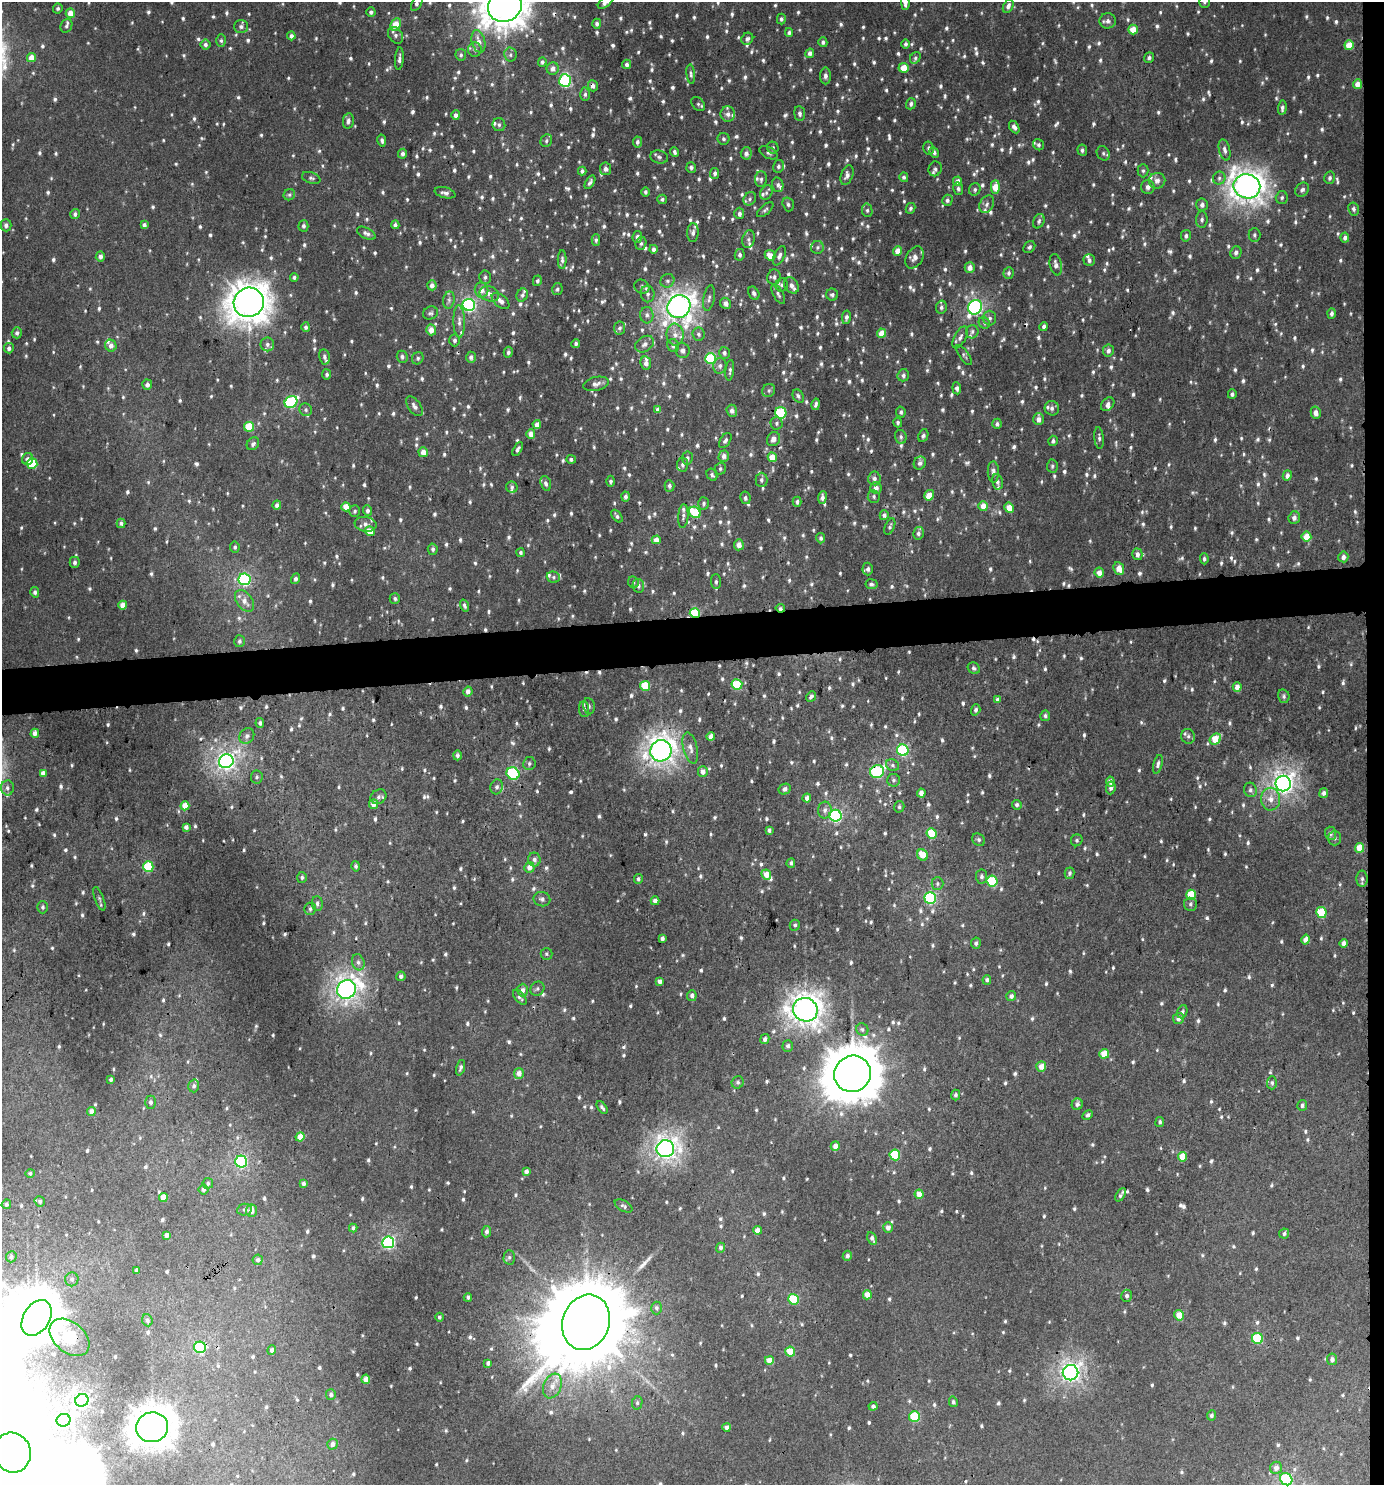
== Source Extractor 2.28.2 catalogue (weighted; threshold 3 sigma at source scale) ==
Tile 6 of 3 x 3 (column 3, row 2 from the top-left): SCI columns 2772-4153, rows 1488-2970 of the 4199 x 4457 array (HDU 1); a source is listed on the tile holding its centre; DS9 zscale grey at full resolution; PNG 1386 x 1487 px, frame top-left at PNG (2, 2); each listed source drawn as its Kron ellipse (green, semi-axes under 4 px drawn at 4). Shown black and unused: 4% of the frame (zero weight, under 3 of 4 exposures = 1% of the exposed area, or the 3 px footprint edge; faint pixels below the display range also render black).
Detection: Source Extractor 2.28.2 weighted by HDU 2 'WHT'; one run over the whole footprint, this tile lists its part. Background 0.00716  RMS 0.0042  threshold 0.0188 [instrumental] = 3 sigma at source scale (4.5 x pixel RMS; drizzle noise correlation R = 1.50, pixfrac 1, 0.0396/0.0396 arcsec/px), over >= 5 px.
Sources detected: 1729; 7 too faint to see at this stretch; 7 inside a brighter object's white glare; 8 cosmic-ray / hot-pixel residue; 1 long thin detection or spike segment (spike, bleed or trail) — neither listed nor drawn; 44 inside a brighter listed object's ellipse — not listed separately; of the other 1662, all 500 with FLUX_AUTO >= 0.921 (the completeness limit of this list) listed and drawn (1162 fainter detections not listed), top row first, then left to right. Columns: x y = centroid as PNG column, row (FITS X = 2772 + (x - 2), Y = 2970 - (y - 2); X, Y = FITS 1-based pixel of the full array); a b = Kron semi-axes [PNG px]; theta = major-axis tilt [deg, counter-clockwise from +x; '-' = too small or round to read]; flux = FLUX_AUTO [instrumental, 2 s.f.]
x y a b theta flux
1204 2 6 5 - 0.97
417 3 8 5 62 1.5
605 3 8 4 35 1.7
905 3 7 4 -89 2.1
505 6 17 15 29 900
1008 6 7 5 67 1.7
58 9 5 4 - 0.96
371 12 5 4 - 1.1
70 13 5 4 - 4.9
781 19 5 4 - 1.1
1108 21 8 7 - 1.8
597 24 5 4 - 1.4
396 25 6 5 - 10
66 26 7 5 66 1.1
241 26 7 6 - 1.3
1133 29 5 4 - 6.6
789 32 4 4 - 1.1
396 35 9 6 -55 1.4
291 36 4 4 - 1.8
747 39 6 5 - 1.3
221 41 6 5 - 0.92
478 41 11 6 -76 3.6
823 42 5 4 - 1.2
906 44 4 4 - 1.1
205 45 5 5 - 1.2
1349 45 5 4 - 8.4
475 50 7 7 - 1.4
810 53 5 4 - 2
461 55 6 5 - 0.96
510 55 7 6 - 1.1
31 57 4 4 - 5.1
915 58 6 5 - 0.93
1149 58 5 5 - 1.1
399 59 11 4 85 1.4
542 62 5 4 - 1
627 64 4 4 - 1.3
904 68 5 4 - 7.9
553 69 6 6 - 2.3
691 74 10 4 -84 1
825 76 8 5 89 1.7
565 81 6 6 - 58
1357 84 5 4 - 4
593 86 5 5 - 1.6
585 94 7 5 89 1
698 104 8 5 -48 0.97
911 104 6 5 - 1.2
1282 108 7 4 84 1.3
800 113 7 5 -84 1.3
728 114 7 7 - 2.1
456 115 5 4 - 2.1
348 121 8 5 80 1.6
499 125 6 6 - 1.1
1014 127 7 4 -58 1.7
723 139 6 6 - 1
382 140 6 4 -80 1.2
546 141 6 5 - 0.99
637 142 5 4 - 1.2
1039 145 6 5 - 0.95
773 148 6 5 - 0.95
929 148 6 5 - 1.1
1082 150 5 5 - 1.2
1225 150 11 5 -76 1.7
674 152 5 3 - 1
934 152 5 4 - 1.2
746 153 6 5 - 2
768 153 10 5 -27 1.1
1103 153 7 6 - 1
403 154 5 4 - 1.3
659 157 9 6 -17 1.3
778 166 6 5 - 1.1
691 167 5 5 - 1.1
605 169 6 5 - 1.4
935 169 7 6 - 1.4
582 171 4 4 - 1.2
1143 171 6 5 - 0.95
715 173 5 4 - 1.3
847 175 10 6 71 2
904 177 5 4 - 1.1
311 178 10 5 -18 1.1
1219 178 6 6 - 1.2
1330 178 6 5 - 1.1
761 179 8 6 89 1.1
958 181 5 4 - 3
1157 181 8 8 - 2.1
590 182 8 4 59 1.1
778 185 7 5 -76 1.2
1247 186 13 12 - 450
995 187 7 4 89 7.6
1148 187 7 6 - 1.6
958 189 6 5 - 1.3
975 189 6 5 - 1
1302 190 8 6 47 1.4
645 192 4 4 - 0.93
445 193 10 5 -14 1.6
766 193 7 6 - 1
289 195 6 5 - 0.95
1282 198 6 6 - 0.98
662 199 5 4 - 1.1
750 199 7 6 - 1.1
947 200 5 5 - 1.3
788 204 7 5 -73 1.1
987 204 9 6 60 1.5
1202 205 6 5 - 1.7
910 208 5 4 - 0.94
1354 209 6 5 - 1.3
765 210 10 4 41 1
867 210 7 5 -78 1
739 213 6 5 - 1.6
75 214 5 4 - 1.3
1202 220 8 6 85 1.3
1039 221 7 5 65 1.1
6 225 6 5 - 1.5
144 225 4 4 - 1.5
395 225 4 4 - 1.2
303 226 5 5 - 1.3
366 233 10 5 -27 1.7
693 233 9 5 85 1.5
1254 235 7 6 - 1.1
1186 236 6 5 - 1.2
637 237 6 4 82 1.7
1345 238 5 4 - 1.7
748 239 9 6 78 1.3
596 240 6 4 88 0.94
641 243 7 5 72 1
817 247 6 6 - 1.1
1029 247 6 5 - 0.97
653 249 4 4 - 1.8
898 251 5 4 - 4.2
1236 252 6 5 - 1.6
740 255 6 5 - 1.2
770 255 5 5 - 4.2
100 256 5 4 - 1.8
779 256 10 5 64 1.6
915 257 12 8 59 2.8
562 259 9 4 -89 1.2
1089 260 6 5 - 1.3
1056 265 11 6 -78 1.9
970 267 5 5 - 3.2
1009 273 6 5 - 1.1
294 277 4 4 - 1.1
485 277 7 6 - 1.1
774 277 8 7 - 1.5
537 281 5 4 - 1.1
667 281 7 6 - 1.2
432 285 5 4 - 2.4
782 285 6 6 - 1.1
791 285 9 6 -56 1.8
642 287 8 6 -29 1.4
557 289 6 5 - 0.97
481 290 7 7 - 3.3
754 293 7 5 -61 1.2
489 294 10 7 -22 2.5
648 294 8 7 - 1.5
778 294 11 5 -60 1.2
522 295 7 5 63 1.2
832 295 6 6 - 1
709 298 13 5 79 1.5
449 300 9 5 82 1.2
501 301 10 6 -40 2.2
249 302 15 14 - 750
726 303 6 5 - 2.3
469 305 6 6 - 89
679 307 12 11 - 340
941 307 6 5 - 1.1
975 307 7 6 - 93
430 313 8 6 27 1.1
1331 313 5 4 - 1.2
647 315 8 6 -88 1.6
846 317 7 4 80 1.4
990 318 7 6 - 1.6
459 321 16 5 -89 2.5
984 323 6 5 - 0.93
1044 326 4 4 - 1.3
306 327 5 4 - 1.2
619 328 6 5 - 1.3
431 330 5 5 - 4.3
972 332 6 6 - 1.1
17 333 5 5 - 1.2
881 333 4 4 - 5.7
699 334 7 6 - 1.3
675 335 11 8 -83 3.3
960 337 12 5 62 1.8
455 340 6 5 - 1.1
267 344 7 7 - 1.4
576 344 4 4 - 1
645 344 10 7 35 2.1
111 346 6 5 - 2.4
673 346 6 6 - 1.5
9 348 5 5 - 1.5
683 350 7 7 - 1.8
1108 351 6 5 - 1.7
508 352 5 4 - 1.2
724 353 6 5 - 1.2
964 355 12 4 -55 0.96
324 357 7 5 -78 1.2
402 357 6 5 - 1.4
471 357 5 5 - 1.6
418 358 6 5 - 1
711 358 5 5 - 40
646 363 7 5 -80 2
720 366 8 6 76 1.5
730 370 10 4 84 1.2
327 374 5 4 - 1
903 375 6 5 - 1.3
596 384 13 7 12 2.1
147 385 5 5 - 1.8
957 388 6 4 -84 1.3
769 390 7 6 - 1.1
1232 394 5 4 - 1.2
798 396 7 5 -62 1.1
291 402 7 5 38 44
816 404 6 3 78 1.2
1108 404 8 5 48 1.4
414 406 11 6 -54 1.9
1052 408 7 7 - 1.4
306 410 6 6 - 1.1
658 410 4 4 - 2.4
732 411 6 5 - 1.7
901 412 5 4 - 0.95
781 413 6 5 - 30
1316 413 6 5 - 2.8
1039 419 6 5 - 2.9
898 422 5 4 - 0.97
776 423 6 6 - 1
537 424 4 4 - 2.9
997 424 5 5 - 1.3
249 427 5 5 - 15
531 434 4 4 - 3.6
923 436 6 4 66 1
901 437 7 5 -70 1.1
1099 438 11 4 -86 1.2
773 439 7 6 - 2.3
725 440 8 5 55 1.3
1053 441 5 4 - 1.2
253 444 7 5 47 1.3
518 449 7 4 63 1
423 452 5 4 - 3.7
724 456 5 5 - 2.3
772 457 5 4 - 6.7
687 458 6 5 - 1.2
28 459 6 5 - 1.8
571 459 5 4 - 1
920 463 7 6 - 1.4
32 464 5 5 - 21
683 465 7 5 84 1.4
1052 466 6 5 - 0.93
720 469 6 5 - 0.93
993 472 10 5 -89 2.2
712 475 6 5 - 0.96
1287 475 5 4 - 2.2
874 478 7 6 - 1.7
761 480 7 6 - 1.2
611 481 5 4 - 1
997 482 7 5 -78 1.3
546 483 7 5 -71 1.3
669 486 6 5 - 1.1
512 487 6 5 - 1
876 488 6 5 - 2.3
929 495 6 4 57 5.8
874 496 6 6 - 1
626 497 5 4 - 1.2
745 498 6 5 - 1.3
822 498 6 4 82 1.5
797 502 5 4 - 1.1
704 503 6 5 - 0.97
277 505 4 4 - 1.7
983 506 5 5 - 5.1
346 507 4 4 - 6.8
1009 508 5 4 - 6.7
355 511 6 5 - 1
367 511 5 4 - 1.1
695 512 6 5 - 18
884 515 5 4 - 1.4
617 516 7 4 -50 1
683 516 12 5 85 1.3
1294 518 6 5 - 1.8
121 523 5 4 - 1.2
366 524 11 7 -8 2.1
890 526 8 4 66 0.94
370 531 5 4 - 6.4
918 533 6 5 - 1.4
1306 537 5 5 - 7.3
821 538 5 4 - 1
656 540 4 4 - 3.9
739 545 5 5 - 2.9
235 547 5 4 - 0.95
433 549 6 5 - 1.2
521 553 4 4 - 0.94
1137 554 6 5 - 2.4
1343 557 5 5 - 1.8
1204 559 5 4 - 1.1
75 562 5 5 - 1.1
1119 568 7 5 -66 5
868 569 6 5 - 1.3
1099 573 5 4 - 3
553 577 7 5 -15 1
244 579 6 6 - 52
296 579 5 4 - 1.2
633 582 6 5 - 0.96
716 582 7 5 -89 1
871 584 6 5 - 1
638 586 7 5 -79 1.2
35 592 5 4 - 1.2
395 598 5 5 - 0.93
245 601 12 7 -54 3.5
123 605 4 4 - 5.1
464 606 6 3 -73 0.97
780 608 5 4 - 1.1
695 613 5 4 - 20
239 641 6 5 - 0.99
974 668 6 5 - 0.96
737 684 5 5 - 18
645 686 5 5 - 13
1237 687 4 4 - 3.3
468 691 5 4 - 2
811 696 6 4 47 1.1
1284 696 7 5 -77 1.1
997 699 4 4 - 1.2
589 706 8 6 -81 1.3
584 709 8 5 -83 1.3
976 710 5 4 - 1.2
1045 716 5 5 - 1
260 723 5 4 - 1.1
35 733 4 4 - 2.6
247 736 8 7 - 1.6
1188 736 7 7 - 1.5
711 737 4 4 - 3.3
1215 739 6 5 - 11
690 748 16 7 -75 2.7
903 750 6 5 - 46
661 751 11 10 - 330
457 755 5 4 - 1.2
226 761 7 6 - 180
529 763 6 6 - 0.99
1158 764 9 4 76 1.4
892 765 7 5 -32 1.1
703 772 5 5 - 2.7
877 772 7 6 - 43
43 773 4 4 - 3.1
513 774 7 6 - 34
257 777 6 5 - 0.94
894 780 6 6 - 1.1
1110 781 5 4 - 2.1
1283 784 8 7 - 230
497 787 7 6 - 1.2
7 788 7 6 - 1.3
1111 788 6 5 - 1.8
785 789 6 5 - 1.4
1250 790 7 6 - 1.2
921 793 4 4 - 2.9
1324 793 5 4 - 1.4
379 797 8 7 - 1.5
807 798 4 4 - 2.6
1271 799 11 9 -88 4.2
373 804 5 4 - 4
1017 805 5 4 - 1.3
185 806 4 4 - 6.9
899 807 6 5 - 0.92
825 810 8 7 - 1.8
835 816 6 6 - 76
186 827 4 4 - 1.9
769 830 4 3 - 1.2
932 833 5 5 - 13
1330 833 6 5 - 1.3
1335 838 7 6 - 1.2
979 840 7 5 -47 1.1
1077 840 6 5 - 0.94
1359 848 5 4 - 6.5
922 855 6 5 - 6.8
534 860 7 6 - 1.6
791 863 5 4 - 0.98
356 866 5 4 - 1.1
148 867 5 5 - 24
529 867 5 5 - 2.9
1069 873 6 5 - 1.1
766 875 5 4 - 5.3
981 876 7 5 -84 1.1
302 877 5 5 - 1
638 879 5 4 - 0.96
1362 879 8 5 -89 1.1
992 881 5 5 - 27
937 884 6 6 - 0.95
1191 895 5 5 - 13
930 898 6 6 - 49
99 899 12 4 -69 1.1
542 899 8 7 - 1.5
655 901 4 4 - 2.1
317 904 7 5 -85 1.4
1190 904 6 6 - 1.1
43 907 6 5 - 1
310 909 6 6 - 1.3
1321 912 5 5 - 18
795 925 5 5 - 1
662 939 4 4 - 1.6
1306 940 5 4 - 3.4
976 943 5 5 - 1.1
1343 943 4 4 - 1.8
546 954 6 6 - 0.93
358 962 8 6 -71 1.5
401 976 4 4 - 1.5
987 980 5 4 - 1.1
660 981 4 4 - 2.1
346 989 10 9 - 260
537 989 7 6 - 1.1
523 990 6 5 - 1.8
692 996 5 4 - 1.6
1011 996 5 5 - 1.8
520 997 9 5 -51 1.2
805 1010 12 11 - 420
1182 1012 7 5 70 1.1
1178 1019 6 5 - 2.5
862 1029 6 5 - 1
765 1039 5 4 - 1.3
788 1046 6 5 - 1.2
1104 1054 5 5 - 8.7
1041 1066 5 5 - 4.4
460 1068 8 4 73 1.1
519 1073 5 5 - 3.4
852 1074 18 18 - 1900
111 1080 4 3 - 0.93
738 1082 6 5 - 1
1272 1083 6 5 - 0.94
194 1086 6 5 - 1.2
956 1095 5 4 - 0.98
151 1102 6 5 - 1.1
1077 1104 6 5 - 1.5
1302 1105 5 5 - 1.4
602 1107 7 3 -53 0.97
91 1111 4 4 - 2.8
1088 1115 5 4 - 1.2
1160 1122 5 4 - 0.93
300 1137 4 4 - 6.3
835 1146 5 4 - 2.9
665 1149 9 8 - 260
895 1155 5 5 - 24
1182 1157 5 4 - 6.9
241 1162 6 6 - 70
526 1171 4 4 - 1.8
30 1173 4 4 - 1
208 1183 5 5 - 0.92
303 1184 4 4 - 1.4
203 1190 5 5 - 1.3
919 1194 4 4 - 5.4
1121 1195 7 3 61 1.2
163 1198 4 4 - 4.9
40 1201 5 5 - 1.1
6 1204 5 4 - 1
624 1206 10 5 -29 1
245 1210 7 5 9 1.1
251 1211 6 5 - 3.4
353 1228 4 4 - 1.4
888 1228 5 5 - 2.9
758 1230 4 4 - 3.5
486 1232 5 4 - 1.5
1284 1233 5 4 - 1.2
166 1235 4 4 - 2.5
872 1238 6 4 -63 1.7
388 1242 6 6 - 81
720 1248 5 4 - 1.6
847 1256 5 4 - 1.6
11 1257 5 5 - 1
509 1257 7 5 88 1
258 1260 5 5 - 1.3
136 1270 4 3 - 1.5
72 1279 7 6 - 1.2
867 1295 5 4 - 6
1127 1296 6 5 - 1.2
468 1297 4 3 - 0.94
793 1299 5 5 - 21
656 1308 6 5 - 1.1
1179 1315 5 4 - 5.6
439 1317 4 4 - 0.97
37 1318 19 13 58 940
147 1320 6 5 - 1.2
586 1322 28 23 69 10000
69 1337 23 15 -40 81
1257 1338 5 5 - 24
200 1347 6 5 - 47
272 1350 4 4 - 1.4
790 1352 5 5 - 9.9
1332 1359 5 5 - 1.7
769 1360 4 4 - 5.2
488 1363 4 4 - 1.4
1071 1373 8 7 - 190
366 1379 4 4 - 2.9
552 1386 13 8 68 3.8
331 1395 5 5 - 1.5
82 1400 7 6 - 100
953 1402 5 4 - 0.95
637 1403 7 5 78 0.96
873 1406 4 4 - 1.3
1211 1415 5 4 - 1
914 1416 5 5 - 18
64 1420 7 6 - 120
152 1427 16 15 - 730
727 1427 4 4 - 2.1
332 1444 5 5 - 2.3
12 1453 20 18 -74 3700
1276 1468 6 5 - 2.4
1286 1479 6 5 - 32
Overlapping masked pixels (flux is a lower limit): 9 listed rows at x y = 505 6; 593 86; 249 302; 780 608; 695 613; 903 750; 877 772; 586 1322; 200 1347
Isophote crosses this tile's border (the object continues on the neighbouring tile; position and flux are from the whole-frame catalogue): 8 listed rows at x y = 1204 2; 417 3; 605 3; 905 3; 505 6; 6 1204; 12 1453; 1286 1479